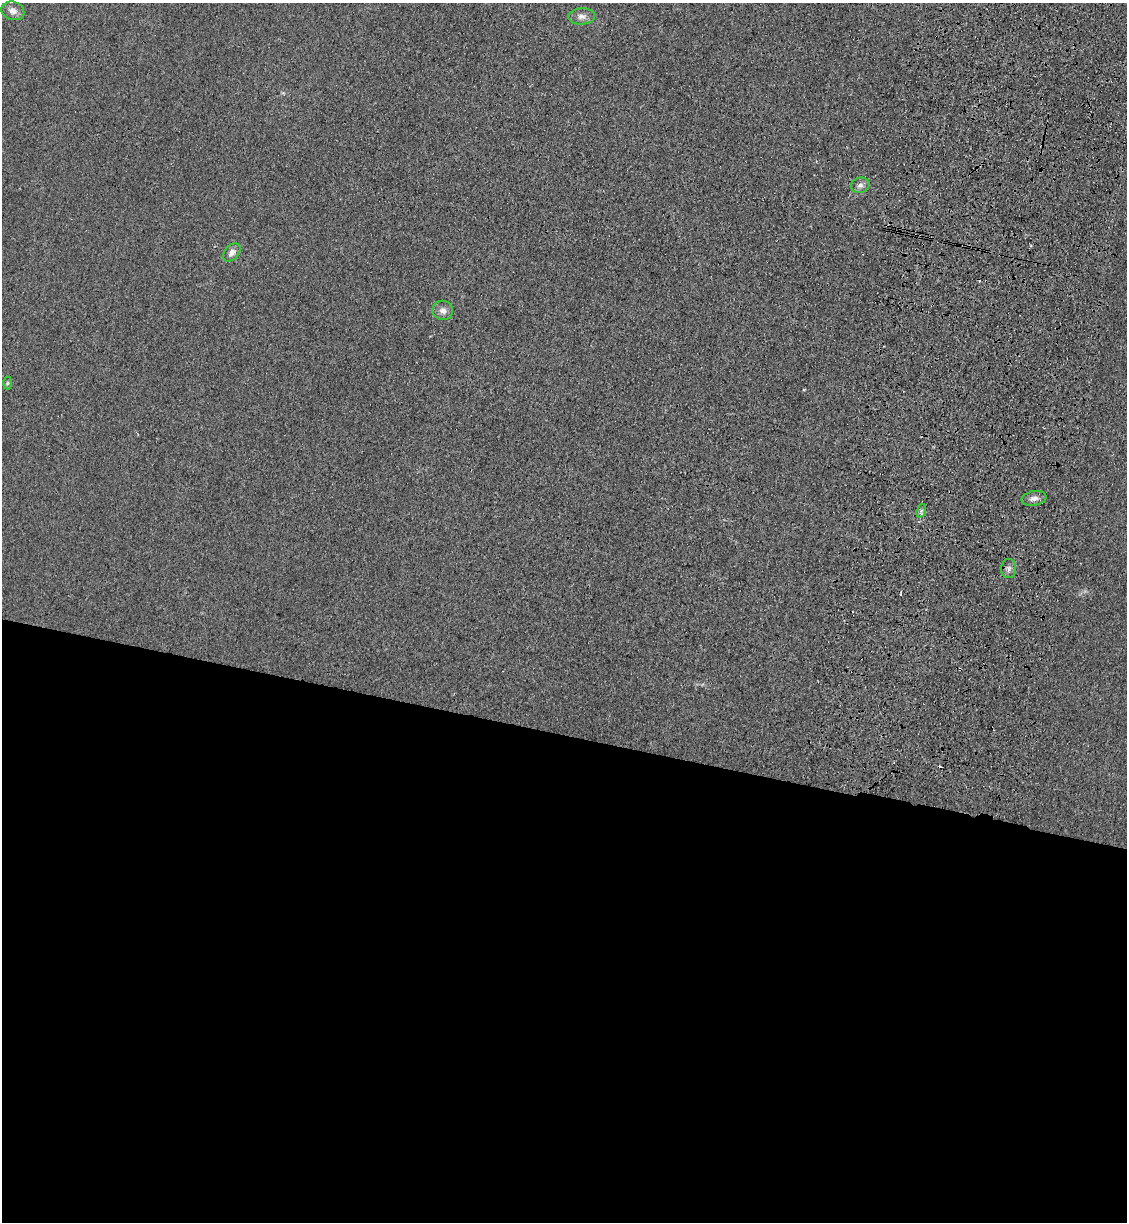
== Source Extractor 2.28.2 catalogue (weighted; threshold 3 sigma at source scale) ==
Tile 14 of 4 x 4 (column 2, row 4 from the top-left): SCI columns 1360-2484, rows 25-1244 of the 5085 x 4929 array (HDU 1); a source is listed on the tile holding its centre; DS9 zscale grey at full resolution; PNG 1129 x 1224 px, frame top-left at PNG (2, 3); each listed source drawn as its Kron ellipse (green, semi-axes under 4 px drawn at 4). Shown black and unused: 40% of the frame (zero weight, under 3 of 4 exposures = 6% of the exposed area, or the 3 px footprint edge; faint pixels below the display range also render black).
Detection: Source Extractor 2.28.2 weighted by HDU 2 'WHT'; one run over the whole footprint, this tile lists its part. Background 0.0311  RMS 0.0056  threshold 0.0251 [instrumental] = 3 sigma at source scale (4.5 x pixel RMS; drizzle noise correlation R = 1.50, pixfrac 1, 0.05/0.05 arcsec/px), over >= 5 px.
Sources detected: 13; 4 cosmic-ray / hot-pixel residue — neither listed nor drawn; the other 9 listed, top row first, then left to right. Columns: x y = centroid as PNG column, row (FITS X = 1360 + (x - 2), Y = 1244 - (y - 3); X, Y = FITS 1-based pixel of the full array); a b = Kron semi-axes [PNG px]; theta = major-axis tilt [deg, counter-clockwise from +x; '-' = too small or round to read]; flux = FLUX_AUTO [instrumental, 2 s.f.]
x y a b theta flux
13 11 12 9 -16 3.9
582 16 13 8 5 3.4
860 185 9 7 15 2.4
232 252 10 7 48 3.2
443 310 10 9 - 3.2
7 383 6 4 88 0.8
1034 498 12 7 9 3
921 511 7 4 72 1.2
1009 568 9 7 86 2.1